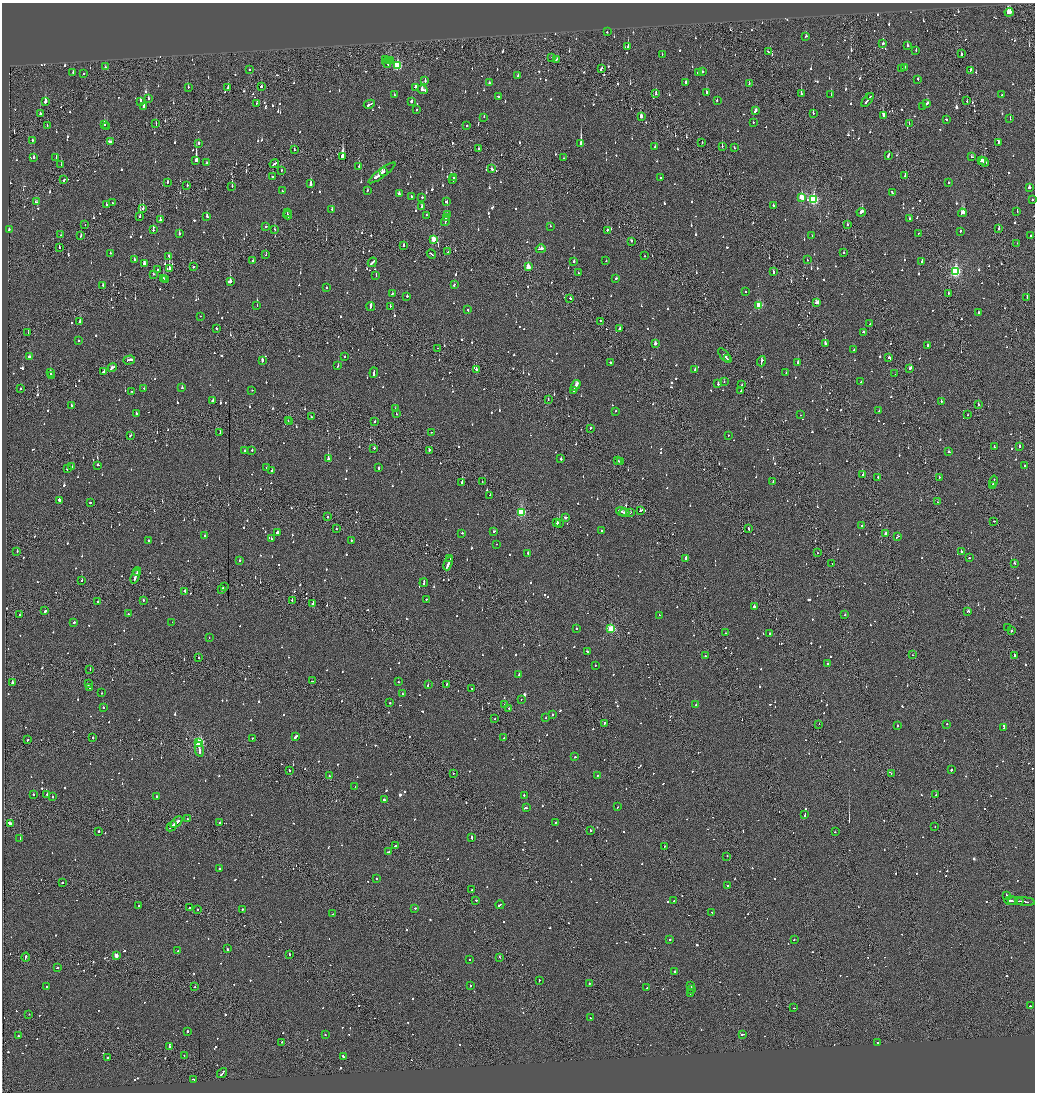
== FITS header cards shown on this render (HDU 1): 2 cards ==
NAXIS1  =                 2065
NAXIS2  =                 2180

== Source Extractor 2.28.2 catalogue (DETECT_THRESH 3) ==
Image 2065 x 2180 px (HDU 1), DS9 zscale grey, zoomed out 1/2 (1 PNG px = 2 x 2 image px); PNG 1037 x 1094 px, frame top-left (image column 1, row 2179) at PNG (2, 3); each listed source drawn as its Kron ellipse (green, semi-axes under 4 px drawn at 4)
Background -0.0727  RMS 0.062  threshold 0.187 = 3 sigma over >= 5 px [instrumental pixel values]
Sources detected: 1616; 90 cannot appear on this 1/2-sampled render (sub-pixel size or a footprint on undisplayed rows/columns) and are neither listed nor drawn; of the other 1526, the 500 brightest by FLUX_AUTO listed and drawn (1026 fainter detections omitted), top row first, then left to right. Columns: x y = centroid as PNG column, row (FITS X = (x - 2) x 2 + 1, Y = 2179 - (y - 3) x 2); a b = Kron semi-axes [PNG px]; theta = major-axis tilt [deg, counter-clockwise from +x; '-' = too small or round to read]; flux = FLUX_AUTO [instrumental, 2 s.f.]
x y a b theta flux
1009 12 4 3 - 810
607 32 2 2 - 160
806 36 2 2 - 66
883 43 2 2 - 130
907 45 2 2 - 210
628 47 3 2 - 270
916 50 2 2 - 67
768 52 2 2 - 64
961 54 3 2 - 110
662 55 2 2 - 78
552 57 2 1 - 95
386 59 2 2 - 72
556 59 3 2 - 120
388 60 2 1 - 120
390 61 3 2 - 350
387 63 5 2 - 130
397 66 4 3 - 910
105 67 2 2 - 64
905 67 2 2 - 120
601 69 3 1 - 98
901 69 2 2 - 150
249 70 2 2 - 130
970 70 3 2 - 130
73 72 2 2 - 75
702 72 3 2 - 130
698 73 3 1 - 95
83 74 2 2 - 85
518 76 2 2 - 72
918 79 2 2 - 62
425 81 2 2 - 96
686 82 3 2 - 69
489 83 2 2 - 60
749 83 2 2 - 97
188 87 2 2 - 100
228 87 2 1 - 120
261 87 2 2 - 68
416 88 3 2 - 190
422 90 5 2 - 560
707 92 3 2 - 130
656 93 3 2 - 120
801 94 2 1 - 320
831 94 2 2 - 110
394 95 2 2 - 65
1002 95 2 1 - 81
498 97 3 2 - 62
870 97 2 1 - 75
148 99 2 2 - 100
717 100 2 2 - 71
867 100 8 2 52 300
140 101 3 2 - 280
411 101 2 2 - 970
967 101 2 2 - 61
45 102 3 2 - 520
257 103 2 2 - 90
927 103 3 2 - 160
369 104 6 2 27 250
923 106 2 2 - 150
143 107 3 2 - 390
417 110 2 2 - 63
755 111 4 2 - 170
813 113 2 2 - 110
40 114 2 2 - 440
883 115 3 2 - 1100
641 116 3 2 - 150
484 117 2 1 - 110
1010 119 2 2 - 62
946 120 2 2 - 97
753 122 2 2 - 110
909 123 2 1 - 64
156 124 2 1 - 120
47 125 2 2 - 63
104 125 3 2 - 310
467 126 2 2 - 76
107 127 2 1 - 190
32 140 2 2 - 210
110 142 4 2 - 220
702 142 2 2 - 61
998 142 3 2 - 100
199 143 2 2 - 93
581 144 3 2 - 1600
722 146 2 1 - 86
655 147 2 2 - 70
479 148 2 2 - 110
734 148 2 2 - 83
294 150 2 2 - 67
888 155 4 2 - 110
343 156 2 2 - 4100
34 157 2 2 - 170
972 157 3 2 - 62
56 158 3 2 - 76
564 158 3 2 - 130
196 160 3 2 - 5900
981 161 3 2 - 150
984 162 5 2 - 270
206 163 2 2 - 110
274 164 5 2 - 260
61 165 2 2 - 60
359 166 2 1 - 180
492 169 3 2 - 130
281 170 2 1 - 81
384 172 2 2 - 150
382 173 16 2 37 640
905 176 2 2 - 150
273 177 2 2 - 130
454 177 3 2 - 120
660 178 2 2 - 62
64 180 3 2 - 97
453 180 2 1 - 98
168 182 2 2 - 360
949 182 2 2 - 100
311 184 3 2 - 1700
187 185 2 2 - 92
232 186 2 1 - 140
1029 187 2 2 - 76
367 190 2 2 - 80
282 191 2 2 - 110
892 193 4 2 - 130
399 194 2 2 - 350
412 196 2 2 - 210
422 197 2 1 - 250
802 197 4 3 - 290
814 200 4 3 - 1300
1032 200 2 2 - 71
447 201 2 2 - 110
36 202 3 2 - 120
112 203 2 2 - 100
106 205 2 2 - 73
773 205 2 2 - 80
422 206 3 2 - 140
143 209 2 2 - 320
332 209 2 2 - 140
1017 211 2 2 - 120
861 212 4 2 - 250
287 213 2 2 - 62
962 213 4 2 - 720
288 215 4 2 - 170
427 215 2 2 - 60
447 215 2 2 - 110
140 216 3 2 - 490
207 216 2 2 - 170
446 217 3 1 - 120
909 218 2 2 - 130
160 220 2 2 - 520
445 221 5 2 - 210
85 225 2 1 - 65
847 225 2 2 - 110
266 226 2 2 - 120
550 226 2 2 - 70
9 229 3 2 - 150
275 229 2 2 - 65
999 229 2 1 - 460
153 230 2 2 - 230
607 230 3 2 - 94
960 231 2 2 - 120
918 233 2 1 - 130
179 234 2 2 - 180
61 235 2 1 - 63
812 235 2 2 - 61
1031 235 2 2 - 66
81 236 3 2 - 91
433 239 3 3 - 330
632 241 3 2 - 61
1017 243 2 1 - 240
404 245 2 2 - 130
59 248 2 2 - 82
541 249 5 2 - 230
448 252 2 1 - 73
110 253 2 2 - 61
844 253 2 2 - 98
431 254 5 2 - 220
266 255 3 2 - 74
169 256 3 2 - 120
645 256 2 1 - 180
134 259 3 2 - 100
606 260 2 2 - 80
807 260 2 2 - 80
253 261 3 2 - 82
574 261 2 2 - 140
922 261 3 2 - 62
372 262 5 2 - 240
144 264 2 2 - 99
193 267 2 2 - 110
528 267 3 3 - 270
169 269 3 2 - 1200
158 270 2 1 - 160
955 271 4 3 - 2000
773 272 3 1 - 270
578 273 2 2 - 69
154 274 3 2 - 68
376 275 2 2 - 130
163 278 3 2 - 150
616 278 2 2 - 68
166 279 3 2 - 180
230 282 4 3 - 180
103 285 2 1 - 250
454 285 3 2 - 75
326 288 2 2 - 85
746 292 2 2 - 85
392 293 2 2 - 74
948 293 2 2 - 120
407 296 2 2 - 97
570 298 2 2 - 130
1027 298 2 2 - 250
817 302 4 2 - 150
257 305 2 1 - 69
759 305 3 3 - 530
371 306 4 2 - 440
390 306 2 2 - 59
468 310 3 2 - 90
979 312 3 2 - 78
200 316 2 2 - 67
601 321 3 2 - 67
80 322 3 2 - 240
870 324 3 2 - 100
216 329 2 2 - 110
619 329 4 2 - 88
864 332 3 2 - 65
28 333 2 1 - 67
78 341 2 2 - 64
655 343 3 2 - 62
825 344 2 2 - 440
927 345 2 2 - 81
437 348 2 1 - 69
854 350 3 2 - 120
344 356 2 2 - 64
725 356 9 2 -50 360
29 357 2 2 - 100
727 358 4 1 - 350
889 358 3 2 - 140
129 360 6 2 17 170
262 360 3 2 - 140
761 361 5 2 - 230
610 363 2 2 - 59
797 363 2 2 - 410
338 366 2 2 - 170
112 368 4 2 - 170
910 368 4 2 - 160
476 369 2 2 - 350
695 370 2 2 - 130
103 372 3 2 - 200
50 373 3 2 - 210
374 373 5 2 - 190
786 373 2 2 - 67
895 374 2 1 - 72
51 376 2 1 - 130
724 382 2 2 - 66
861 382 2 2 - 73
718 384 2 2 - 170
576 385 6 2 58 580
741 385 2 1 - 62
182 387 2 2 - 100
21 388 2 2 - 67
144 388 2 2 - 81
252 390 2 2 - 66
574 390 3 2 - 200
132 391 2 2 - 68
741 391 2 2 - 360
213 400 3 2 - 130
548 400 2 1 - 180
941 402 3 2 - 170
71 405 2 2 - 120
978 405 2 2 - 94
395 409 2 2 - 81
616 411 2 2 - 61
879 411 2 2 - 120
136 413 2 2 - 160
396 414 2 2 - 69
800 415 2 1 - 270
967 415 2 1 - 170
311 417 2 1 - 59
288 421 2 2 - 84
375 421 2 2 - 67
290 422 2 1 - 63
590 428 2 1 - 220
431 432 2 1 - 67
220 433 2 1 - 63
130 436 3 2 - 140
728 436 2 2 - 73
994 446 3 2 - 140
1020 446 2 2 - 150
374 448 2 2 - 170
252 450 2 2 - 150
429 450 2 2 - 82
245 451 2 2 - 130
949 452 2 2 - 97
328 459 2 2 - 650
561 459 2 2 - 430
618 461 3 1 - 130
621 462 3 2 - 120
98 465 2 2 - 99
1024 465 2 2 - 120
72 467 2 2 - 89
267 468 2 2 - 80
379 468 2 2 - 160
67 469 2 2 - 280
272 470 3 2 - 100
863 475 2 2 - 100
878 477 2 2 - 97
939 477 2 2 - 64
773 481 2 2 - 96
994 481 6 2 77 260
462 482 3 2 - 400
482 482 2 2 - 64
993 486 3 2 - 170
490 495 2 1 - 120
59 500 3 2 - 240
90 502 2 2 - 78
938 502 2 1 - 60
621 511 5 1 - 220
640 511 4 2 - 180
521 512 3 3 - 880
624 513 5 2 - 230
630 513 4 1 - 80
328 517 2 2 - 83
566 518 2 2 - 220
994 521 2 2 - 63
557 523 3 2 - 310
559 523 2 1 - 580
861 525 2 1 - 110
336 529 2 2 - 100
749 529 4 2 - 280
601 530 2 2 - 63
494 531 3 2 - 70
277 532 2 2 - 150
462 533 2 2 - 72
886 534 3 2 - 120
204 536 2 2 - 76
897 537 4 2 - 100
271 539 2 2 - 440
351 540 2 2 - 170
148 541 2 2 - 130
496 544 2 1 - 93
17 551 2 2 - 68
961 551 2 2 - 100
528 553 2 2 - 170
817 553 2 1 - 83
685 558 4 2 - 170
969 558 2 2 - 150
450 559 3 1 - 150
240 561 2 2 - 85
448 563 7 2 69 450
832 564 2 1 - 66
1015 564 3 2 - 160
137 571 4 2 - 150
135 576 7 2 71 270
82 580 2 2 - 69
424 583 4 2 - 150
224 587 2 2 - 180
222 590 2 2 - 170
185 591 2 2 - 180
426 599 2 2 - 130
143 600 2 2 - 160
292 600 2 2 - 86
97 602 3 2 - 70
313 603 2 1 - 190
754 607 2 2 - 460
45 611 3 2 - 210
968 611 3 2 - 150
128 614 2 2 - 83
20 615 2 2 - 87
659 615 2 2 - 85
845 615 2 2 - 60
74 622 2 2 - 88
172 622 2 1 - 79
1007 628 2 1 - 80
576 629 2 2 - 110
611 629 3 3 - 670
1011 631 3 2 - 91
726 633 3 2 - 92
769 633 2 2 - 210
209 637 2 1 - 83
587 651 3 2 - 65
912 655 2 1 - 100
705 656 2 2 - 80
1015 656 2 2 - 110
199 658 2 1 - 220
827 664 2 2 - 110
595 665 2 1 - 62
90 669 2 1 - 88
519 674 3 2 - 90
312 681 2 1 - 61
398 682 2 2 - 63
12 683 2 2 - 2400
88 684 2 2 - 500
447 684 2 2 - 61
428 685 3 2 - 110
90 687 2 2 - 80
472 689 2 1 - 64
101 693 2 2 - 81
402 694 2 2 - 81
521 699 2 2 - 80
390 703 2 2 - 140
505 704 2 2 - 71
696 705 3 2 - 160
103 707 2 2 - 80
509 708 3 2 - 78
552 714 2 2 - 75
546 718 2 2 - 63
495 719 2 2 - 59
604 723 3 2 - 210
819 724 2 1 - 84
947 724 2 2 - 100
897 726 2 2 - 91
1004 728 2 2 - 240
296 736 3 2 - 200
92 737 2 2 - 110
252 738 2 2 - 64
504 738 2 2 - 64
27 740 3 2 - 100
199 743 3 3 - 1400
199 749 8 2 -79 350
575 757 2 2 - 100
289 770 2 1 - 80
951 770 2 2 - 200
453 773 2 1 - 74
891 773 2 2 - 65
329 776 2 2 - 78
597 776 2 2 - 61
355 787 2 2 - 65
47 794 2 2 - 160
33 795 2 2 - 110
524 795 2 2 - 64
936 795 2 2 - 97
156 796 2 2 - 86
53 797 2 2 - 110
384 800 4 2 - 140
618 807 2 2 - 84
526 808 2 2 - 130
805 814 3 2 - 180
187 819 2 2 - 65
177 822 7 2 41 260
220 822 2 2 - 81
555 822 2 2 - 120
10 823 3 2 - 600
172 826 6 1 42 230
935 827 2 1 - 160
591 830 2 2 - 140
98 831 2 2 - 310
835 832 2 2 - 85
20 838 2 2 - 69
472 838 2 2 - 320
395 846 2 2 - 90
664 846 2 1 - 120
388 852 3 2 - 150
727 856 2 1 - 150
219 869 2 2 - 270
376 879 2 2 - 71
63 882 2 2 - 89
728 886 2 2 - 130
472 890 2 2 - 63
1006 896 3 2 - 330
476 900 2 2 - 81
674 901 2 2 - 170
1011 901 7 2 -2 290
1016 901 8 1 2 310
1025 902 10 2 -4 350
500 905 4 2 - 160
139 906 2 2 - 81
189 908 2 1 - 59
415 908 2 2 - 82
198 909 2 1 - 110
242 909 2 2 - 95
712 912 3 2 - 88
333 914 2 1 - 64
670 939 2 2 - 170
794 939 2 2 - 130
227 949 2 2 - 300
178 951 2 1 - 110
289 954 2 1 - 130
116 955 3 2 - 150
26 957 4 2 - 150
499 957 2 1 - 79
470 959 2 2 - 330
57 968 3 2 - 68
674 972 2 2 - 72
539 980 3 1 - 66
589 983 2 2 - 82
470 985 2 2 - 240
691 986 2 2 - 150
47 987 2 2 - 82
194 987 2 2 - 73
647 987 2 2 - 120
691 989 2 2 - 72
690 994 2 2 - 72
1030 1006 3 2 - 94
794 1008 2 2 - 69
29 1014 2 2 - 230
590 1018 2 2 - 69
187 1031 2 2 - 120
742 1034 3 2 - 140
325 1035 2 2 - 64
18 1036 2 2 - 190
282 1042 2 2 - 99
877 1042 2 1 - 600
170 1047 2 2 - 120
184 1056 2 1 - 82
343 1056 2 2 - 200
107 1057 2 2 - 380
222 1073 5 2 - 230
194 1079 3 2 - 100
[1026 fainter detections neither listed nor drawn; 90 sub-pixel or undisplayed-footprint detections neither listed nor drawn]